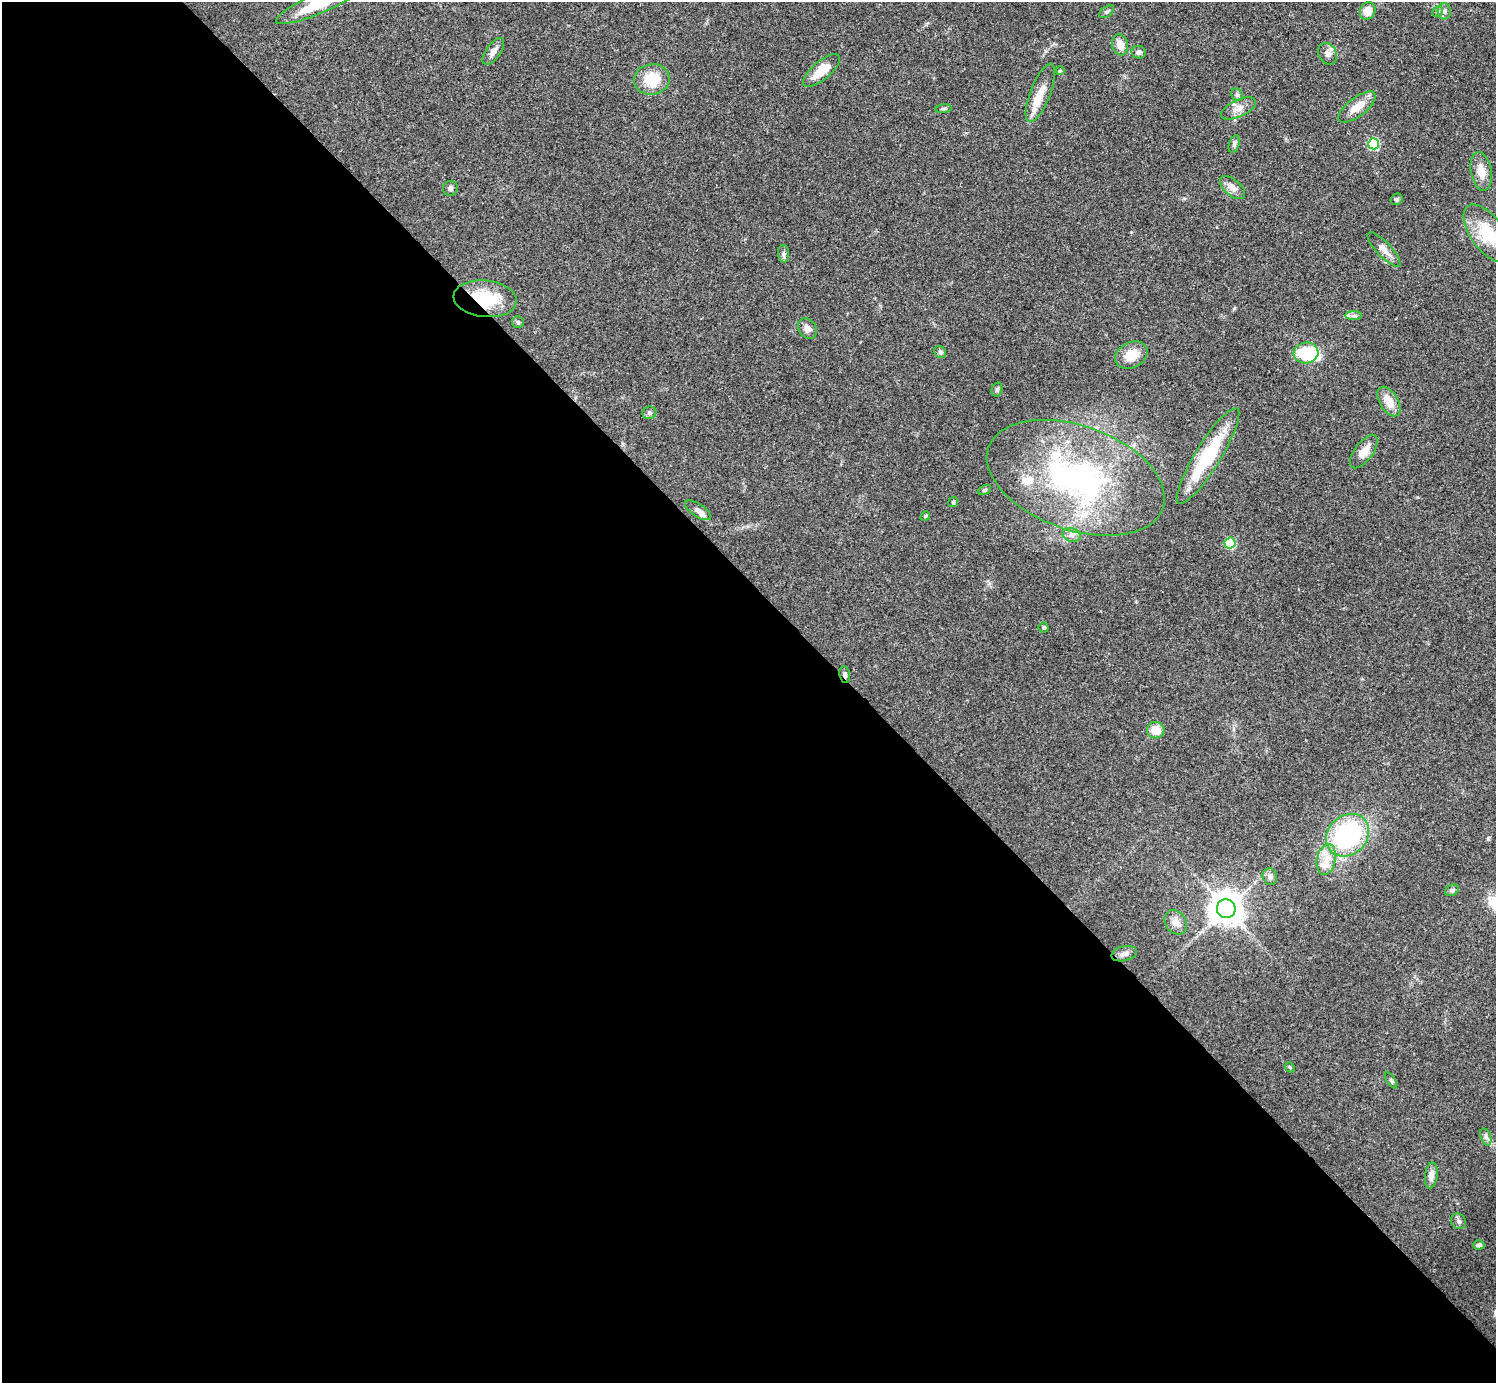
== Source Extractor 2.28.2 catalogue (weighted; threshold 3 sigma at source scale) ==
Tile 9 of 4 x 4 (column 1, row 3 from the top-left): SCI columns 3-1496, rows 1538-2918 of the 5980 x 5979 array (HDU 1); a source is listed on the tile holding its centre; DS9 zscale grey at full resolution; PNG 1498 x 1385 px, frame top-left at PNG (2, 2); each listed source drawn as its Kron ellipse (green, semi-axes under 4 px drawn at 4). Shown black and unused: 57% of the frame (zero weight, under 3 of 4 exposures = <1% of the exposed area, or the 3 px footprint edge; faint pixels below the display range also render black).
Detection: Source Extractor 2.28.2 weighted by HDU 2 'WHT'; one run over the whole footprint, this tile lists its part. Background 0.0612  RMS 0.0056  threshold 0.0251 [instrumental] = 3 sigma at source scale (4.5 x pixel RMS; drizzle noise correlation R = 1.50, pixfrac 1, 0.05/0.05 arcsec/px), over >= 5 px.
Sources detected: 66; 1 inside a brighter object's white glare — neither listed nor drawn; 4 inside a brighter listed object's ellipse — not listed separately; the other 61 listed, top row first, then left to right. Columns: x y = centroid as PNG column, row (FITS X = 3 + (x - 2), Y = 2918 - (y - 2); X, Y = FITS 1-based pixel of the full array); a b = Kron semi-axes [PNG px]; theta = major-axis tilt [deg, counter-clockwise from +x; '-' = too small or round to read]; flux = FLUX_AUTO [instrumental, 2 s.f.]
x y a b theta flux
321 3 48 10 23 27
1368 11 9 7 62 6.3
1438 11 6 4 44 0.95
1444 11 8 6 85 1.9
1107 12 8 5 37 1.1
1120 45 10 8 -78 5.5
493 51 15 7 54 3
1139 52 7 6 - 1.6
1328 54 11 9 -60 2.9
821 70 23 9 41 10
1060 71 4 4 - 0.56
652 79 18 15 8 15
1040 93 31 10 69 9.2
1237 95 7 5 -56 1.1
1357 107 22 9 37 7.9
1238 108 19 8 25 4.5
943 109 8 4 7 1.1
1234 144 9 5 75 1.3
1374 144 5 5 - 41
1481 172 19 10 -79 6.6
450 188 7 7 - 1.6
1233 188 15 8 -41 4.2
1397 199 6 5 - 1
1488 234 34 16 -54 22
1384 249 22 7 -47 4.1
784 254 9 5 -87 1.3
485 299 32 18 -6 25
1354 316 8 4 0 1.4
518 322 6 6 - 1
807 328 11 8 -56 3
940 352 6 5 - 1
1306 353 12 10 13 25
1131 355 17 12 27 9.5
997 389 7 5 74 1.2
1389 401 16 9 -59 8.7
649 413 7 6 - 1.2
1364 452 20 9 53 6.5
1208 456 56 12 58 36
1076 478 93 52 -19 150
985 490 7 4 28 0.89
953 502 5 5 - 0.78
698 510 15 6 -34 2.6
925 516 5 4 - 0.69
1072 535 9 6 -15 2.4
1230 543 5 5 - 30
1044 627 5 5 - 0.82
845 675 8 5 -80 1.6
1156 730 9 8 - 8.4
1347 835 23 19 43 71
1326 860 16 9 78 6.8
1270 877 8 7 - 1.8
1452 890 7 5 26 1.2
1226 909 9 9 - 1100
1176 922 13 10 -55 4.3
1124 954 13 7 13 2.7
1290 1067 5 4 - 0.73
1391 1080 9 3 -56 0.89
1486 1137 9 5 -72 1.6
1431 1175 13 6 83 3.5
1458 1221 8 7 - 1.7
1479 1245 6 4 3 1.4
Overlapping masked pixels (flux is a lower limit): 2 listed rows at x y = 485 299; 845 675
Isophote crosses this tile's border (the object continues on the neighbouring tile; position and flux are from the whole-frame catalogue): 2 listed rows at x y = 321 3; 1488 234